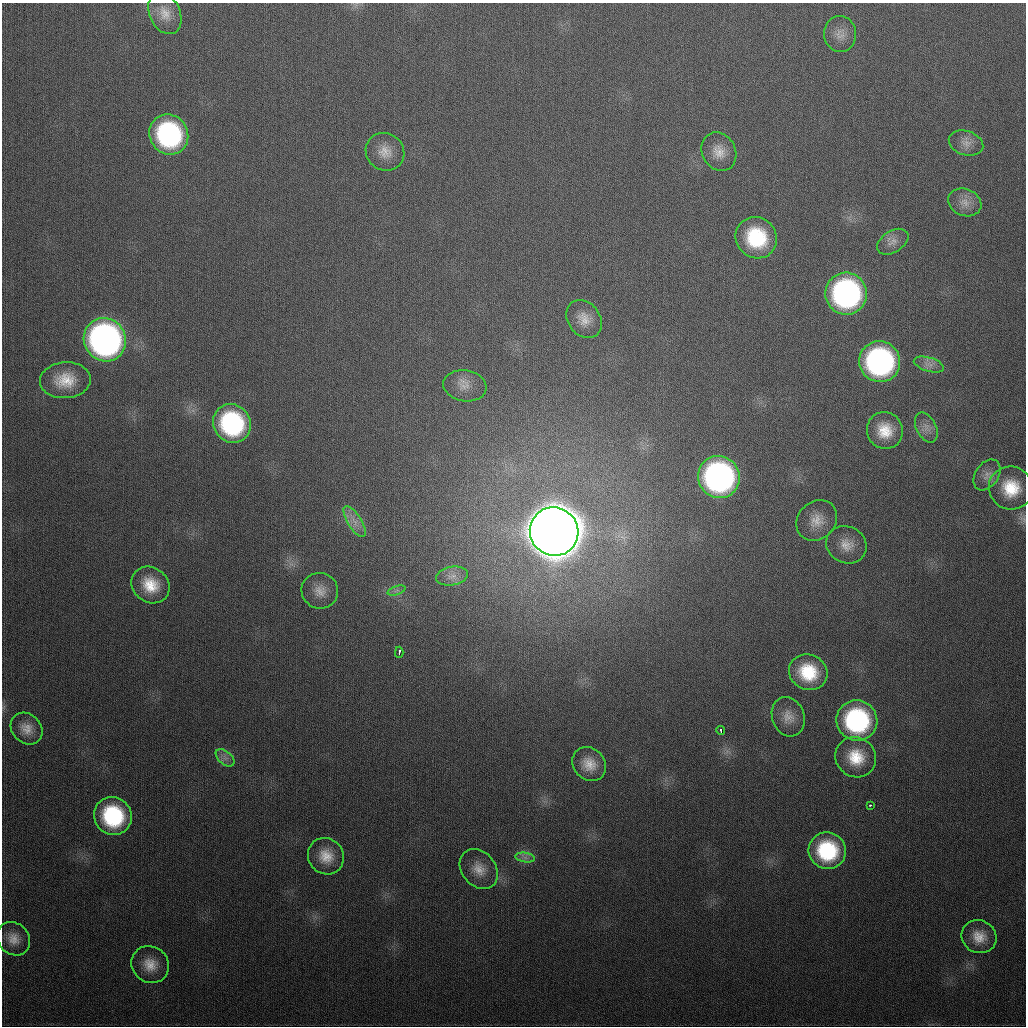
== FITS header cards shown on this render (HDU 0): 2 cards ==
NAXIS1  =                 1024
NAXIS2  =                 1024

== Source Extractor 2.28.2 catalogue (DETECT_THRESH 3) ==
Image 1024 x 1024 px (HDU 0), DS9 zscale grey, 1 PNG px = 1 image px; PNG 1028 x 1028 px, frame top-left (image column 1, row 1024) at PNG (2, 3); each listed source drawn as its Kron ellipse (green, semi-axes under 4 px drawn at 4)
Background 339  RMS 13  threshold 39.2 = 3 sigma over >= 5 px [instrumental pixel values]
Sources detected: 48; all 48 listed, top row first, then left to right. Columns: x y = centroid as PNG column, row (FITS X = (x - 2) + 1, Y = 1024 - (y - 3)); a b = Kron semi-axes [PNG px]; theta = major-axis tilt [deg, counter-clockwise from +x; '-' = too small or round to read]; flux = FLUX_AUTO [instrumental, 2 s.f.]
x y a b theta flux
165 13 22 15 -65 1.4e+04
840 34 18 16 -85 1.1e+04
169 135 20 19 - 1.4e+05
966 143 17 12 -17 8.7e+03
385 152 20 18 -38 1.5e+04
719 152 20 16 -62 1.4e+04
965 202 17 13 -21 1.1e+04
756 238 21 20 - 6.1e+04
893 242 17 10 33 8.2e+03
846 294 21 20 - 2.4e+05
584 319 20 16 -53 1.4e+04
105 340 22 20 -57 4.2e+05
880 362 21 20 - 2.3e+05
929 364 15 7 -17 6.3e+03
65 380 25 18 4 2.6e+04
465 386 22 15 -9 1.2e+04
232 423 20 18 -54 1.2e+05
926 427 16 10 -62 8.2e+03
885 431 19 18 - 2.4e+04
987 475 17 11 56 8.3e+03
719 477 21 20 - 3.1e+05
1011 488 22 21 - 3.2e+04
817 520 22 18 44 1.6e+04
355 522 18 7 -58 9.0e+03
554 532 24 24 - 6.6e+06
846 545 21 18 -26 1.5e+04
452 576 16 9 11 8.3e+03
150 585 20 17 -37 2.5e+04
397 590 9 4 19 2.5e+03
320 591 18 17 - 1.3e+04
399 652 5 2 - 3.5e+03
808 672 19 17 -26 4.1e+04
788 717 20 16 -70 1.2e+04
857 720 20 20 - 1.4e+05
27 729 17 14 -45 1.1e+04
721 730 5 3 - 5.4e+03
856 757 21 19 -41 2.9e+04
225 758 11 6 -40 4.9e+03
589 764 18 15 -48 1.6e+04
870 805 3 2 - 1.4e+03
113 816 19 18 - 8.5e+04
827 851 19 18 - 6.9e+04
326 856 19 17 -50 1.9e+04
525 857 10 4 -9 3.8e+03
479 869 22 17 -50 1.6e+04
979 937 18 16 -26 1.6e+04
14 939 18 15 -47 1.3e+04
150 965 19 18 - 1.7e+04